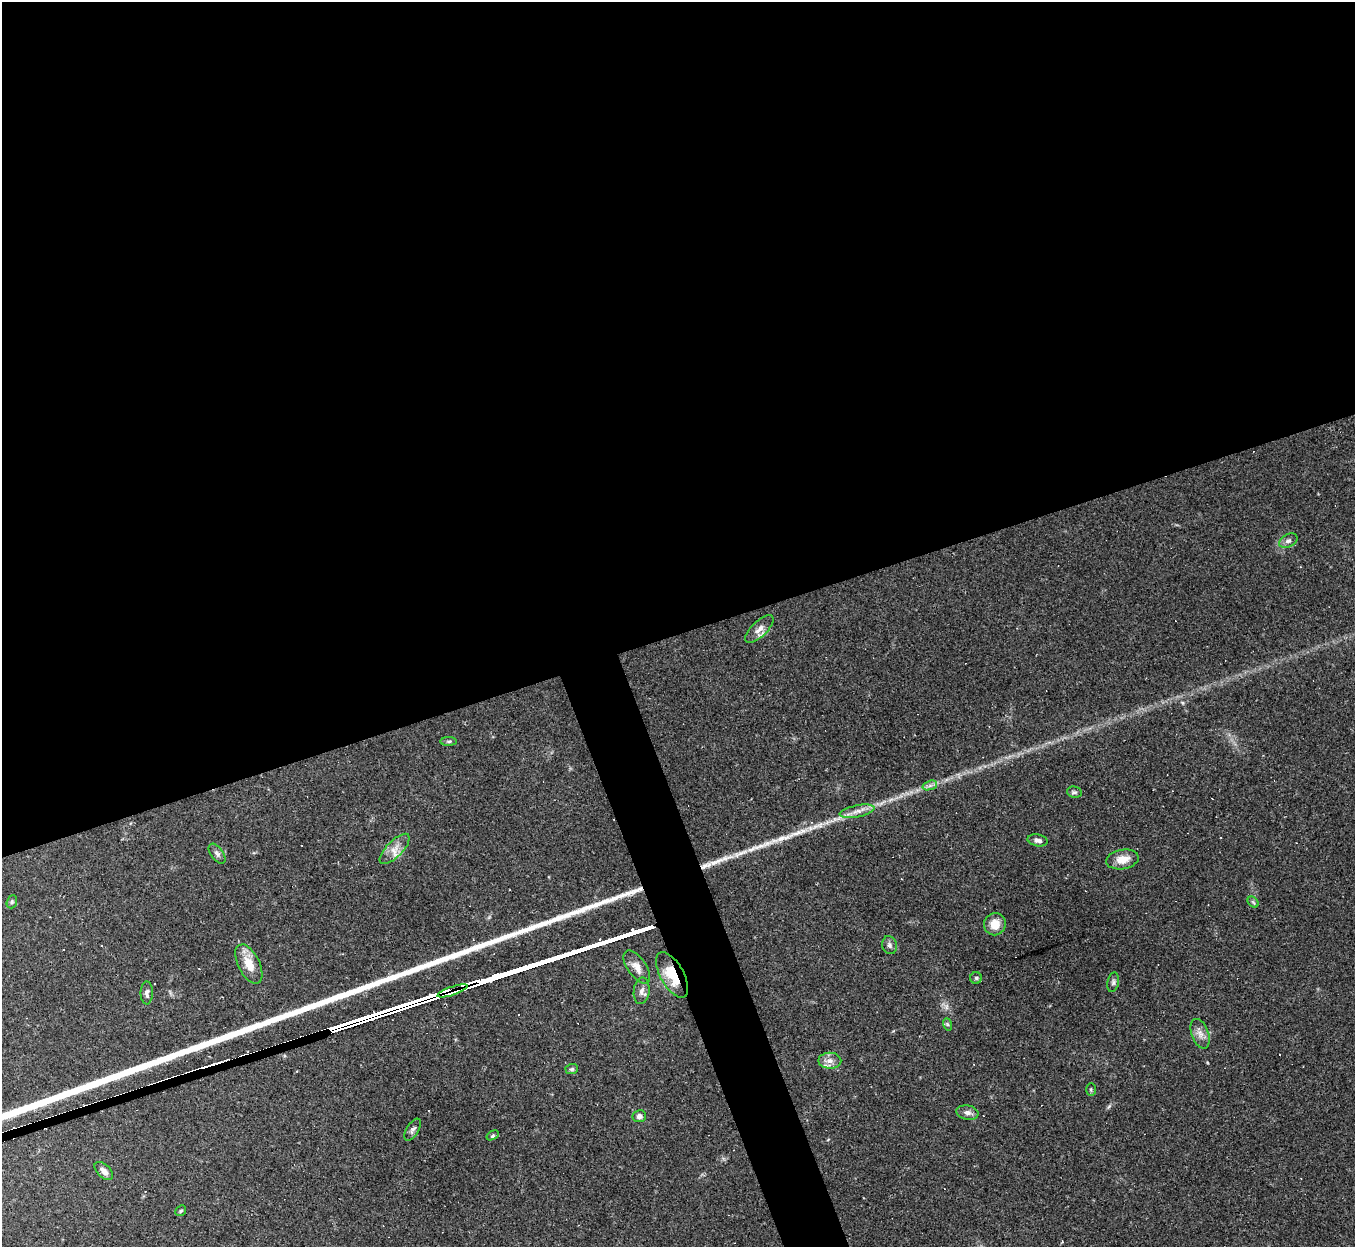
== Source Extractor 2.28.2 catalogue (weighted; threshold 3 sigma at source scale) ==
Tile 2 of 4 x 4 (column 2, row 1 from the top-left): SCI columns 1354-2706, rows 4007-5251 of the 5412 x 5396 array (HDU 1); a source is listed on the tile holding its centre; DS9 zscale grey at full resolution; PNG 1357 x 1249 px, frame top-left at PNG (2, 2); each listed source drawn as its Kron ellipse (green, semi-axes under 4 px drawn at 4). Shown black and unused: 53% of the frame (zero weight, under 2 of 3 exposures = <1% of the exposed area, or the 3 px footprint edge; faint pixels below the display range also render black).
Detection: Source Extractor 2.28.2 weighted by HDU 2 'WHT'; one run over the whole footprint, this tile lists its part. Background 0.0861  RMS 0.0075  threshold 0.0339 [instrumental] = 3 sigma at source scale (4.5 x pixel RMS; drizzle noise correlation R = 1.50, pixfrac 1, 0.05/0.05 arcsec/px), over >= 5 px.
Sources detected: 57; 19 cosmic-ray / hot-pixel residue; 4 long thin detections or spike segments (spike, bleed or trail) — neither listed nor drawn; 1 inside a brighter listed object's ellipse — not listed separately; the other 33 listed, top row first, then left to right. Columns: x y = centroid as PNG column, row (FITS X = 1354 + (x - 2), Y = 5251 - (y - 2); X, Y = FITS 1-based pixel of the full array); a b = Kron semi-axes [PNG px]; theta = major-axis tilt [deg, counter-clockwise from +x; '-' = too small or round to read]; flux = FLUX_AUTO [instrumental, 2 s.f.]
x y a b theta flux
1288 541 10 6 29 2.8
759 629 18 7 44 5.4
449 741 8 4 1 1.4
930 785 7 4 19 2.3
1074 792 7 5 -12 1.6
857 811 18 6 11 5.7
1038 840 10 6 -11 2.9
395 849 19 8 46 7.6
217 854 11 6 -53 2.6
1122 859 16 9 10 10
12 902 7 5 70 1.2
1253 902 6 4 -45 1.2
995 924 11 10 - 9.8
890 945 9 7 -74 2.6
249 964 21 10 -63 13
637 967 19 9 -55 7
672 975 25 11 -61 23
976 978 5 5 - 1.3
1113 982 10 5 79 2.1
452 991 16 3 20 410
642 991 13 8 83 4.1
147 993 11 6 90 2.8
947 1024 6 4 -71 1.1
1200 1034 15 8 -70 5.5
830 1061 11 8 -1 4.6
572 1069 6 5 - 1.3
1091 1089 6 5 - 1.2
967 1113 11 7 -11 3.6
639 1116 7 6 - 3
413 1130 12 6 59 2.4
493 1135 6 4 31 1.2
104 1171 11 6 -44 4.1
181 1211 6 5 - 1.3
Overlapping masked pixels (flux is a lower limit): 2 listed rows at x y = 672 975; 452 991